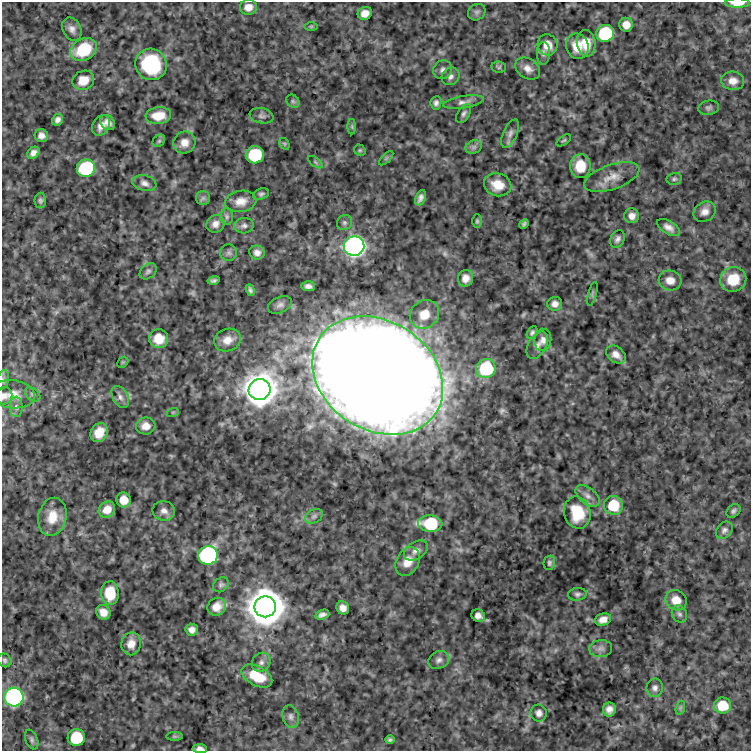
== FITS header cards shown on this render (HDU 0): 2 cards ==
NAXIS1  =                  749
NAXIS2  =                  749

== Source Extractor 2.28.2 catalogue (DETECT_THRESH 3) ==
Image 749 x 749 px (HDU 0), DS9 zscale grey, 1 PNG px = 1 image px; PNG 753 x 753 px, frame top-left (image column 1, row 749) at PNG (2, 2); each listed source drawn as its Kron ellipse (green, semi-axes under 4 px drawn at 4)
Background -0.0392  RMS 2.8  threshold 8.4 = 3 sigma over >= 5 px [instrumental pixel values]
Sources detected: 143; all 143 listed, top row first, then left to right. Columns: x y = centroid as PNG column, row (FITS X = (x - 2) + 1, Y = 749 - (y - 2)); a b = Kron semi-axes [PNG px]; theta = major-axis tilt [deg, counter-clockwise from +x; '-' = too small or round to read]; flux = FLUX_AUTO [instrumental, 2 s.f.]
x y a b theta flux
737 3 12 4 0 2.2e+03
248 7 8 7 - 1.6e+03
477 12 9 7 34 5.7e+02
365 13 7 6 - 1.6e+03
626 25 7 7 - 1.8e+03
311 26 6 4 0 2.6e+02
72 29 12 9 -63 1.1e+03
605 33 9 8 - 1.6e+04
586 43 13 9 -81 3.1e+03
547 45 11 10 - 2.4e+03
577 46 13 11 -68 2.9e+03
84 49 14 10 30 7.9e+03
543 53 11 6 88 7.0e+02
151 64 16 15 - 1.6e+04
499 67 7 5 -9 3.5e+02
528 69 13 9 -35 1.5e+03
443 70 10 9 - 7.7e+02
450 76 9 8 - 8.4e+02
83 80 11 9 25 2.7e+03
733 81 11 9 -7 1.5e+03
293 101 7 6 - 4.2e+02
463 102 21 6 9 1.0e+03
436 103 7 5 81 5.5e+02
709 108 10 7 11 5.9e+02
464 113 11 6 58 5.8e+02
158 116 13 8 6 3.1e+03
262 116 12 7 -11 7.2e+02
57 120 6 5 - 7.1e+02
107 122 8 6 -46 1.1e+03
101 126 11 8 57 1.5e+03
352 127 8 4 -90 2.7e+02
510 133 15 7 66 1.0e+03
41 136 7 6 - 9.3e+02
564 140 8 4 35 2.8e+02
159 141 7 5 44 3.4e+02
184 143 11 10 - 1.7e+03
284 144 6 4 -59 2.9e+02
474 147 8 6 21 6.4e+02
360 150 6 5 - 2.7e+02
33 153 7 5 40 8.6e+02
255 155 9 8 - 1.2e+04
386 158 9 3 45 3.0e+02
315 162 8 4 -36 3.1e+02
580 166 12 10 -89 4.1e+03
86 168 9 8 - 2.2e+04
612 177 29 12 19 2.8e+03
674 179 7 6 - 3.9e+02
144 183 12 7 -12 8.8e+02
498 185 14 11 -16 3.1e+03
261 194 8 5 18 4.3e+02
203 198 7 7 - 4.7e+02
420 198 8 5 68 8.0e+02
40 201 8 6 88 4.6e+02
241 201 15 10 8 1.9e+03
705 212 12 9 36 1.4e+03
632 216 7 7 - 1.2e+03
227 217 8 6 -90 5.2e+02
477 221 7 4 -90 3.2e+02
344 223 8 7 - 5.9e+02
215 224 9 8 - 1.1e+03
524 224 5 3 - 3.8e+02
244 226 9 7 3 7.1e+02
669 227 12 6 -32 1.2e+03
618 239 9 6 62 6.9e+02
354 246 10 9 - 1.5e+05
229 253 8 8 - 6.1e+02
257 253 8 7 - 9.4e+02
148 271 9 7 40 5.5e+02
466 278 8 7 - 1.3e+03
733 279 13 12 - 5.2e+03
670 280 11 10 - 1.7e+03
214 281 6 3 14 4.3e+02
308 286 7 5 -4 7.4e+02
250 290 6 4 -67 4.5e+02
592 294 12 3 75 3.5e+02
555 304 7 7 - 9.6e+02
280 305 12 8 23 8.6e+02
424 314 15 13 39 3.4e+03
532 333 7 5 61 4.6e+02
159 339 9 9 - 3.6e+03
228 340 14 11 17 1.9e+03
543 340 11 8 82 1.0e+03
537 345 15 9 59 1.2e+03
616 355 11 7 -37 1.3e+03
123 362 6 4 44 1.9e+02
486 368 10 9 - 1.4e+04
378 375 69 54 -32 8.7e+05
3 380 10 5 76 5.1e+02
260 390 11 10 - 6.4e+05
12 394 22 14 -7 2.8e+03
33 394 9 6 -40 5.0e+02
4 396 9 8 - 7.9e+02
120 397 12 7 -60 9.9e+02
16 407 10 6 -89 7.6e+02
173 412 6 4 18 2.1e+02
146 426 10 8 7 1.7e+03
99 432 10 8 56 2.7e+03
587 496 14 8 -38 1.1e+03
123 500 7 7 - 2.3e+03
613 505 9 9 - 6.9e+03
107 509 9 7 44 1.9e+03
164 511 11 9 -11 1.1e+03
733 511 8 6 40 4.9e+02
577 513 16 13 -76 6.9e+03
314 516 9 6 30 6.9e+02
52 517 19 14 77 3.5e+03
430 524 12 8 -3 1.2e+04
724 530 9 7 48 6.7e+02
416 551 13 8 32 1.1e+03
208 555 10 9 - 5.5e+04
408 562 15 11 61 2.5e+03
549 563 7 5 79 4.1e+02
221 585 8 6 39 4.9e+02
110 593 12 9 -88 5.0e+03
577 594 9 6 8 5.7e+02
676 600 11 10 - 2.5e+03
217 607 9 8 - 1.9e+03
265 607 11 10 - 1.0e+06
343 608 7 6 - 1.2e+03
103 612 7 7 - 1.6e+03
679 614 9 7 -61 6.0e+02
322 615 7 4 17 7.0e+02
478 616 7 6 - 9.7e+02
603 619 8 6 19 1.3e+03
192 630 6 6 - 9.7e+02
131 644 11 9 80 1.9e+03
601 649 11 8 4 9.6e+02
5 660 7 6 - 4.4e+02
439 660 11 8 26 8.8e+02
261 662 10 9 - 9.5e+02
257 676 17 9 -28 5.1e+03
655 688 9 8 - 7.9e+02
14 697 9 9 - 6.4e+04
722 705 8 8 - 4.8e+03
680 708 7 4 72 3.5e+02
609 709 7 6 - 1.1e+03
539 713 8 8 - 8.3e+02
291 717 11 8 -74 8.6e+02
174 736 8 4 0 3.1e+02
76 738 8 8 - 9.6e+03
32 740 10 6 -67 5.1e+02
390 740 4 3 - 3.6e+02
200 749 7 4 -5 8.5e+02
At the frame edge (FLAGS 8, measured only in part): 4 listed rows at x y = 737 3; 3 380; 4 396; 200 749